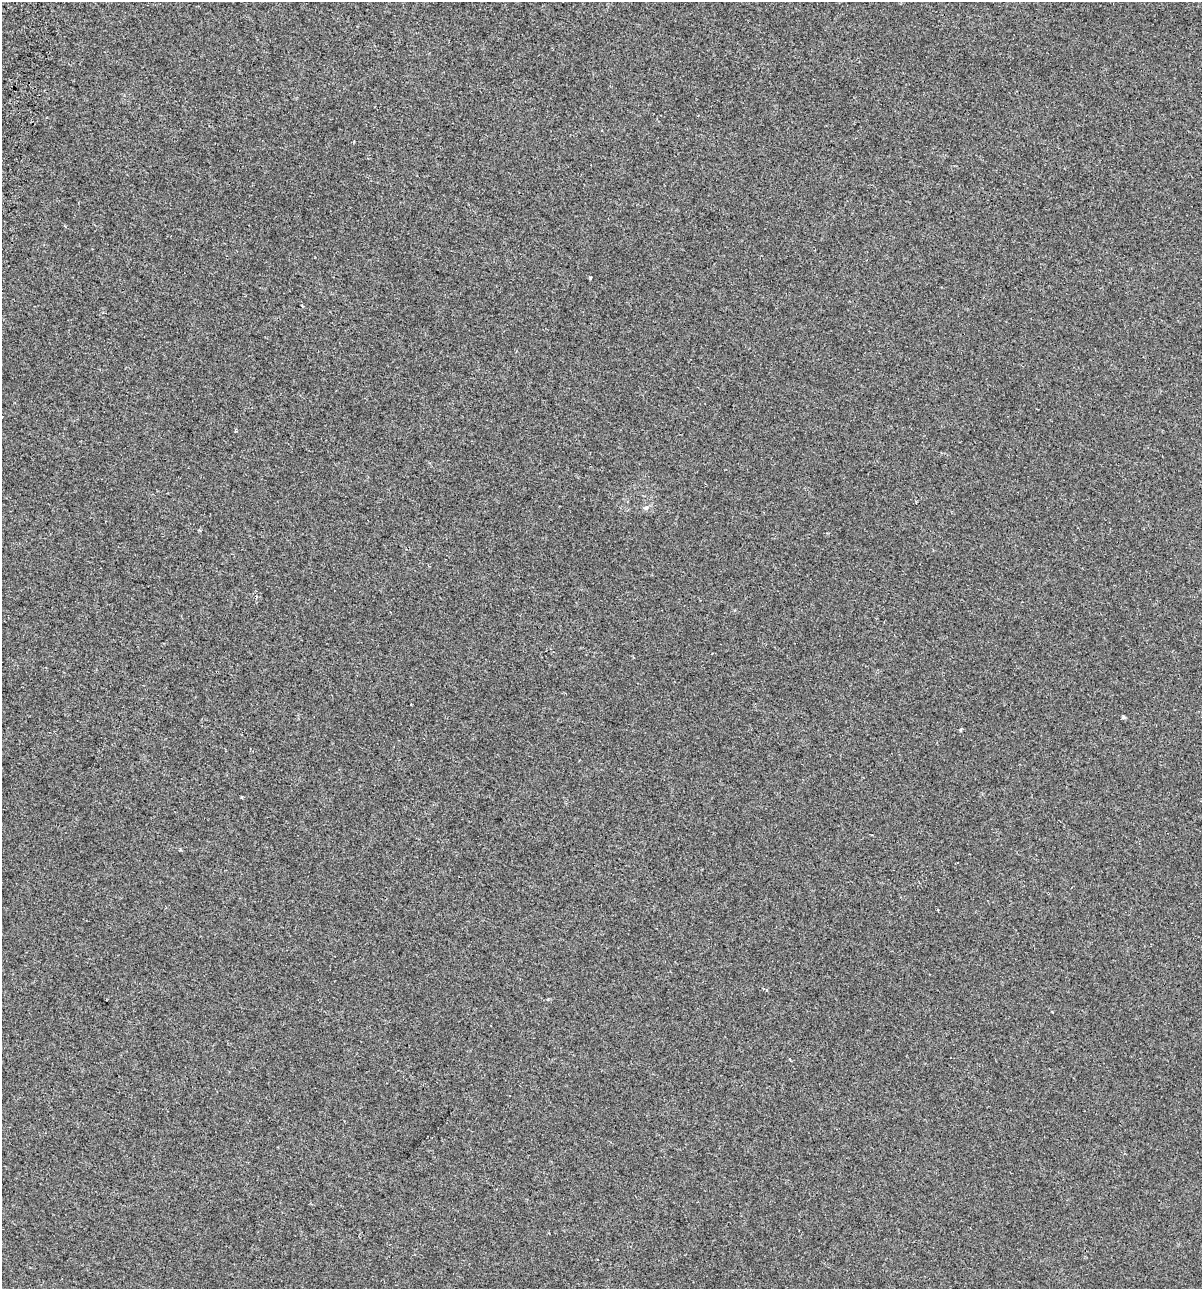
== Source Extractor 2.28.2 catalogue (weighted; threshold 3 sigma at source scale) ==
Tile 11 of 4 x 4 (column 3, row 3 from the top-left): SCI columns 2791-3990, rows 1376-2662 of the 5520 x 5333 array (HDU 1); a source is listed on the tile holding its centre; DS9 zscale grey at full resolution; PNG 1204 x 1291 px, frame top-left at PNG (2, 2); no overlay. Shown black and unused: <1% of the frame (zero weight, under 2 of 3 exposures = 7% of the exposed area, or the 3 px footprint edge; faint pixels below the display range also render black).
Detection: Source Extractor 2.28.2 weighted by HDU 2 'WHT'; one run over the whole footprint, this tile lists its part. Background -6.32e-04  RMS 0.0045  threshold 0.0204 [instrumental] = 3 sigma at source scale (4.5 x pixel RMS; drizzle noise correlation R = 1.50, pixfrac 1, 0.0396/0.0396 arcsec/px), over >= 5 px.
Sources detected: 8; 2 cosmic-ray / hot-pixel residue — not listed; the other 6 listed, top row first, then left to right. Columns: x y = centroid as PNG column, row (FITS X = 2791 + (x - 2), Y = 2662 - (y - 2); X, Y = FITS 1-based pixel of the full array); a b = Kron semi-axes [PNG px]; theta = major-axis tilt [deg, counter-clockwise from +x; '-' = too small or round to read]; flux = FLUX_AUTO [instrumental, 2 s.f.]
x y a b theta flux
591 278 3 3 - 0.45
302 306 3 2 - 0.34
646 508 7 6 - 1.1
1124 717 4 3 - 0.7
961 730 3 3 - 1.1
241 797 4 2 - 0.39